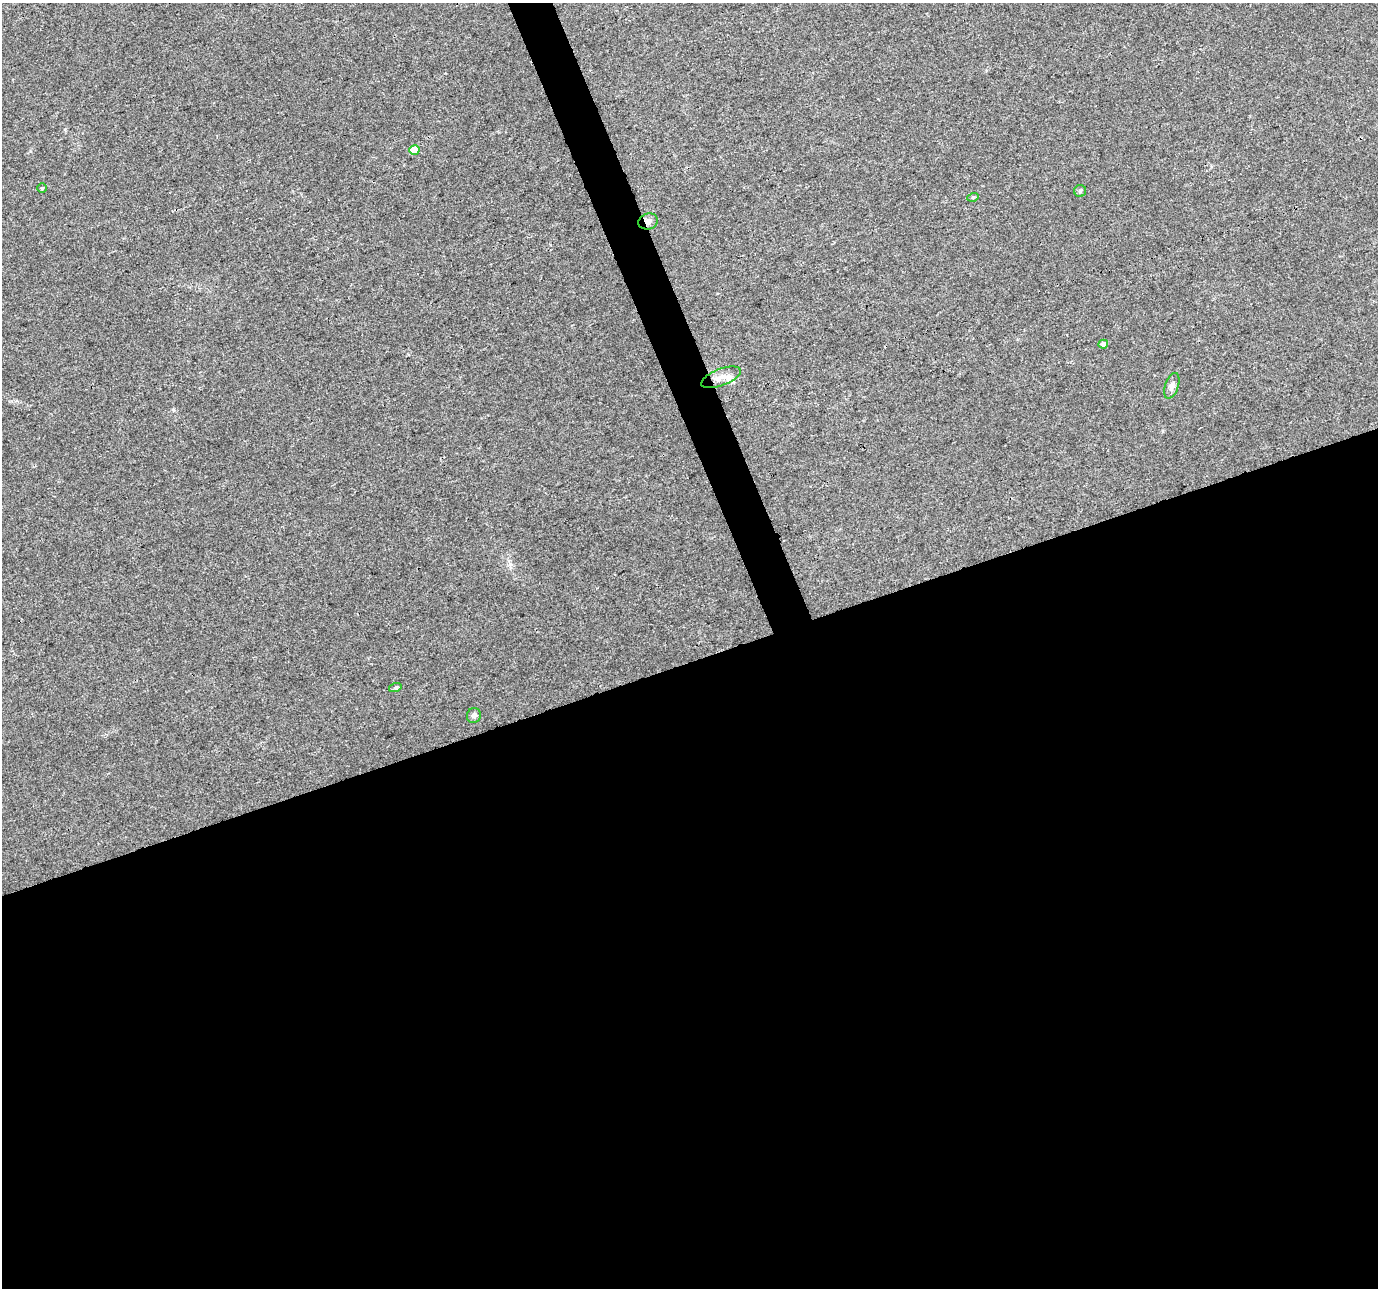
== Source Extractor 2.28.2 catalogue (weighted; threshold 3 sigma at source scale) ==
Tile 15 of 4 x 4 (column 3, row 4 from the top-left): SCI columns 2757-4132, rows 132-1417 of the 5509 x 5350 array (HDU 1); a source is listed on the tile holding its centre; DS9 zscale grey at full resolution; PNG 1380 x 1290 px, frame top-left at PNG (2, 3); each listed source drawn as its Kron ellipse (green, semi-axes under 4 px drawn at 4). Shown black and unused: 50% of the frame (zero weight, under 3 of 4 exposures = <1% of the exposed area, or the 3 px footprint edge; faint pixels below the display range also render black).
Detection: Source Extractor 2.28.2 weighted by HDU 2 'WHT'; one run over the whole footprint, this tile lists its part. Background 0.011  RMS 0.003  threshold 0.0136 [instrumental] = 3 sigma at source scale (4.5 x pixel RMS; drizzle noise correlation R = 1.50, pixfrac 1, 0.0396/0.0396 arcsec/px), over >= 5 px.
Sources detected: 10; all 10 listed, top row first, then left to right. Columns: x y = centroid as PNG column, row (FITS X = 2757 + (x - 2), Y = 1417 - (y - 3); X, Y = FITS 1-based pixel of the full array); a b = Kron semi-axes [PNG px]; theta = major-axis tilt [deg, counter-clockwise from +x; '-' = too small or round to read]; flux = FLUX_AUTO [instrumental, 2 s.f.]
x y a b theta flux
414 150 5 4 - 7.3
42 188 4 4 - 0.35
1080 191 6 6 - 0.58
973 197 6 3 17 0.33
648 221 10 8 16 1.3
1103 344 5 4 - 1.4
721 377 21 8 21 2.9
1172 386 13 6 71 1.6
395 688 6 4 18 0.49
474 715 7 7 - 0.99
Overlapping masked pixels (flux is a lower limit): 1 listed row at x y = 648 221